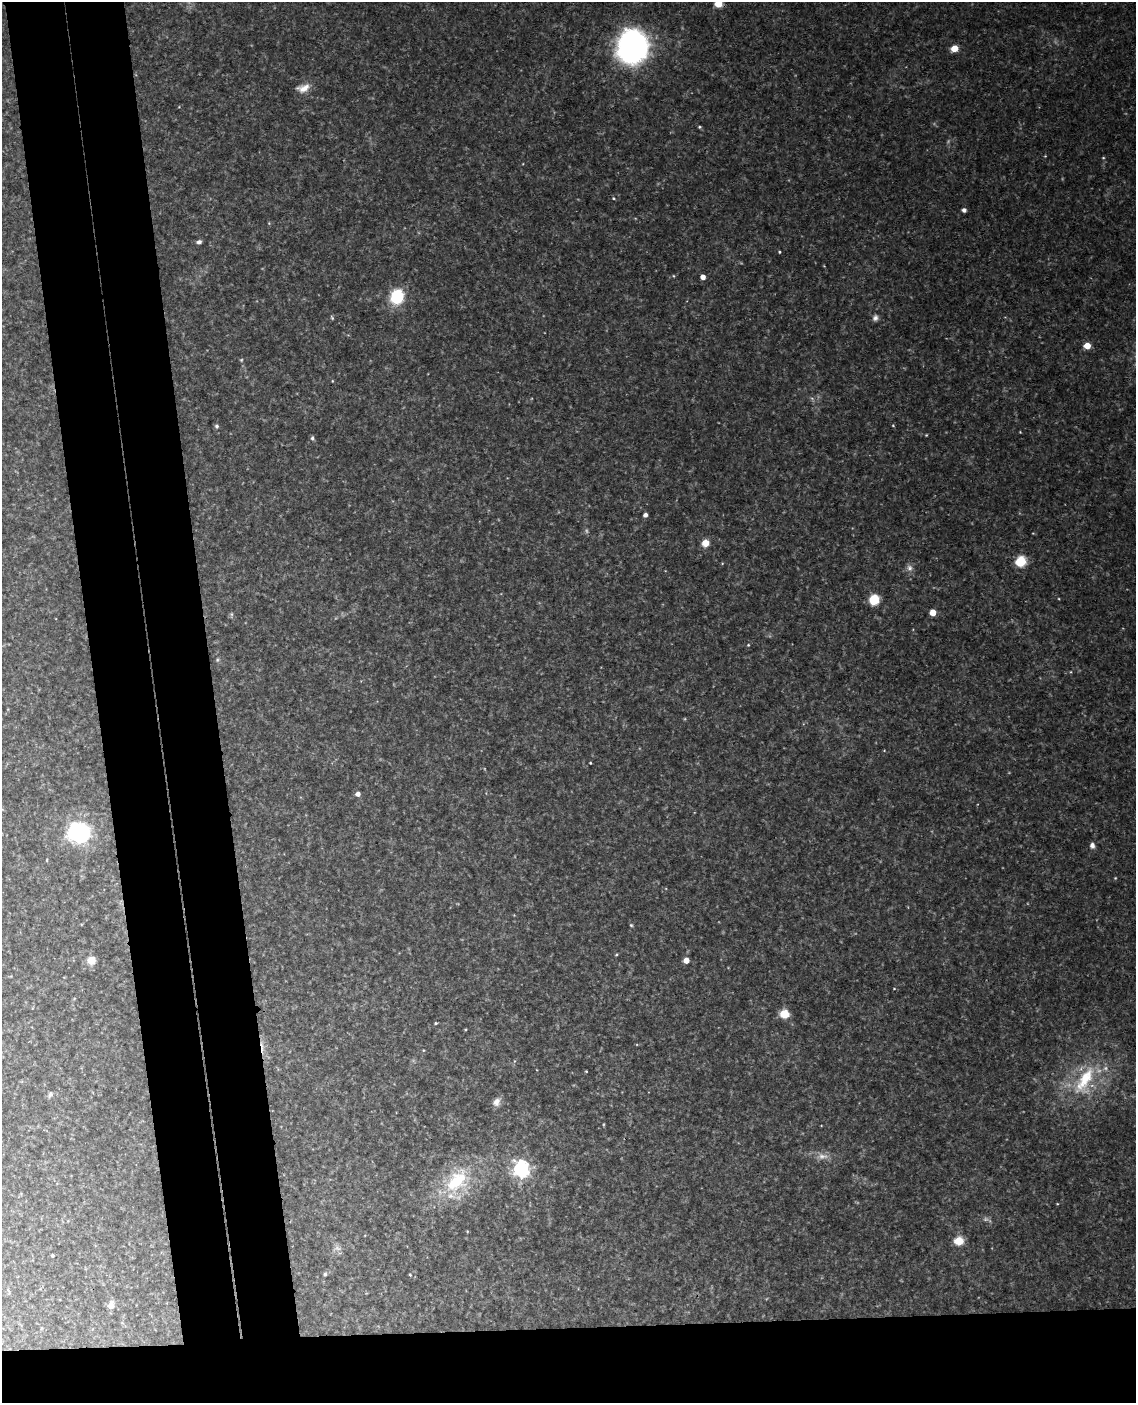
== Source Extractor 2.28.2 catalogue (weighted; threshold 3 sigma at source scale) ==
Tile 11 of 4 x 3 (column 3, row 3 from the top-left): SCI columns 2329-3462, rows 241-1641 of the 4653 x 4581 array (HDU 1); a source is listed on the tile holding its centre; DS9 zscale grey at full resolution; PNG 1138 x 1405 px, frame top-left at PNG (2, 2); no overlay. Shown black and unused: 15% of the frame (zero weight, under 3 of 4 exposures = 6% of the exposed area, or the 3 px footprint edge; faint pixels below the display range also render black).
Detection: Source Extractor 2.28.2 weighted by HDU 2 'WHT'; one run over the whole footprint, this tile lists its part. Background 0.11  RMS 0.0098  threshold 0.0442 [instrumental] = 3 sigma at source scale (4.5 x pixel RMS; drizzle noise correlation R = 1.50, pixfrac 1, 0.05/0.05 arcsec/px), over >= 5 px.
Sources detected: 69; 5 too faint to see at this stretch — not listed; the other 64 listed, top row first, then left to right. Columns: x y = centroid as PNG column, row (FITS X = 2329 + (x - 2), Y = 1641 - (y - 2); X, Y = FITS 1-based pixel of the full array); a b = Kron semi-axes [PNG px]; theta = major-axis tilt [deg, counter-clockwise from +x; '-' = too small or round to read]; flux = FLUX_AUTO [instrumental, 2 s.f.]
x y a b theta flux
718 4 5 5 - 42
632 47 18 16 77 590
954 48 5 4 - 25
303 88 17 9 15 10
699 127 5 4 - 1.4
1045 156 3 3 - 0.76
1103 158 5 3 - 0.88
614 198 5 4 - 1.2
964 210 4 4 - 3.8
269 223 4 4 - 0.94
199 242 6 5 - 3.1
779 252 4 3 - 1.1
674 276 4 4 - 0.99
703 277 4 4 - 10
397 297 10 9 - 67
332 318 6 4 -63 1.4
875 318 8 7 - 3.7
1087 346 5 4 - 25
241 360 5 4 - 1.2
332 381 4 3 - 0.71
812 398 7 4 -20 1.9
893 425 4 3 - 0.92
217 426 5 5 - 2.4
1020 432 3 3 - 0.71
926 435 3 3 - 0.85
312 438 5 4 - 2.4
645 515 4 4 - 4.3
705 543 7 7 - 12
1020 561 8 8 - 31
909 568 10 9 - 4.9
874 600 8 7 - 30
933 612 5 4 - 20
231 614 8 4 84 1.8
748 645 4 4 - 1.1
217 660 7 5 72 1.7
590 763 3 2 - 1
358 794 4 4 - 6.9
78 833 24 20 8 100
1092 845 7 6 - 4.1
1115 878 4 3 - 0.88
631 925 5 4 - 1.3
616 955 5 3 - 0.97
91 960 9 8 - 11
686 960 4 4 - 14
894 988 4 3 - 0.68
784 1014 8 7 - 20
436 1023 4 3 - 1.2
262 1047 21 4 -82 7.2
423 1050 4 3 - 0.79
514 1061 6 3 71 1.1
586 1071 3 3 - 0.79
1084 1081 52 22 63 73
50 1094 9 6 62 3
496 1102 11 8 54 6.1
822 1156 18 9 2 8.9
521 1169 6 6 - 420
457 1181 42 26 56 69
1057 1204 4 3 - 0.71
467 1231 4 3 - 0.77
959 1241 5 5 - 62
52 1255 3 3 - 1.4
325 1274 6 5 - 2.4
410 1275 4 3 - 1.1
111 1306 5 5 - 14
Overlapping masked pixels (flux is a lower limit): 1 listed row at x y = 262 1047
Isophote crosses this tile's border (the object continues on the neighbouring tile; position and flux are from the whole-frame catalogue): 1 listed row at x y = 718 4